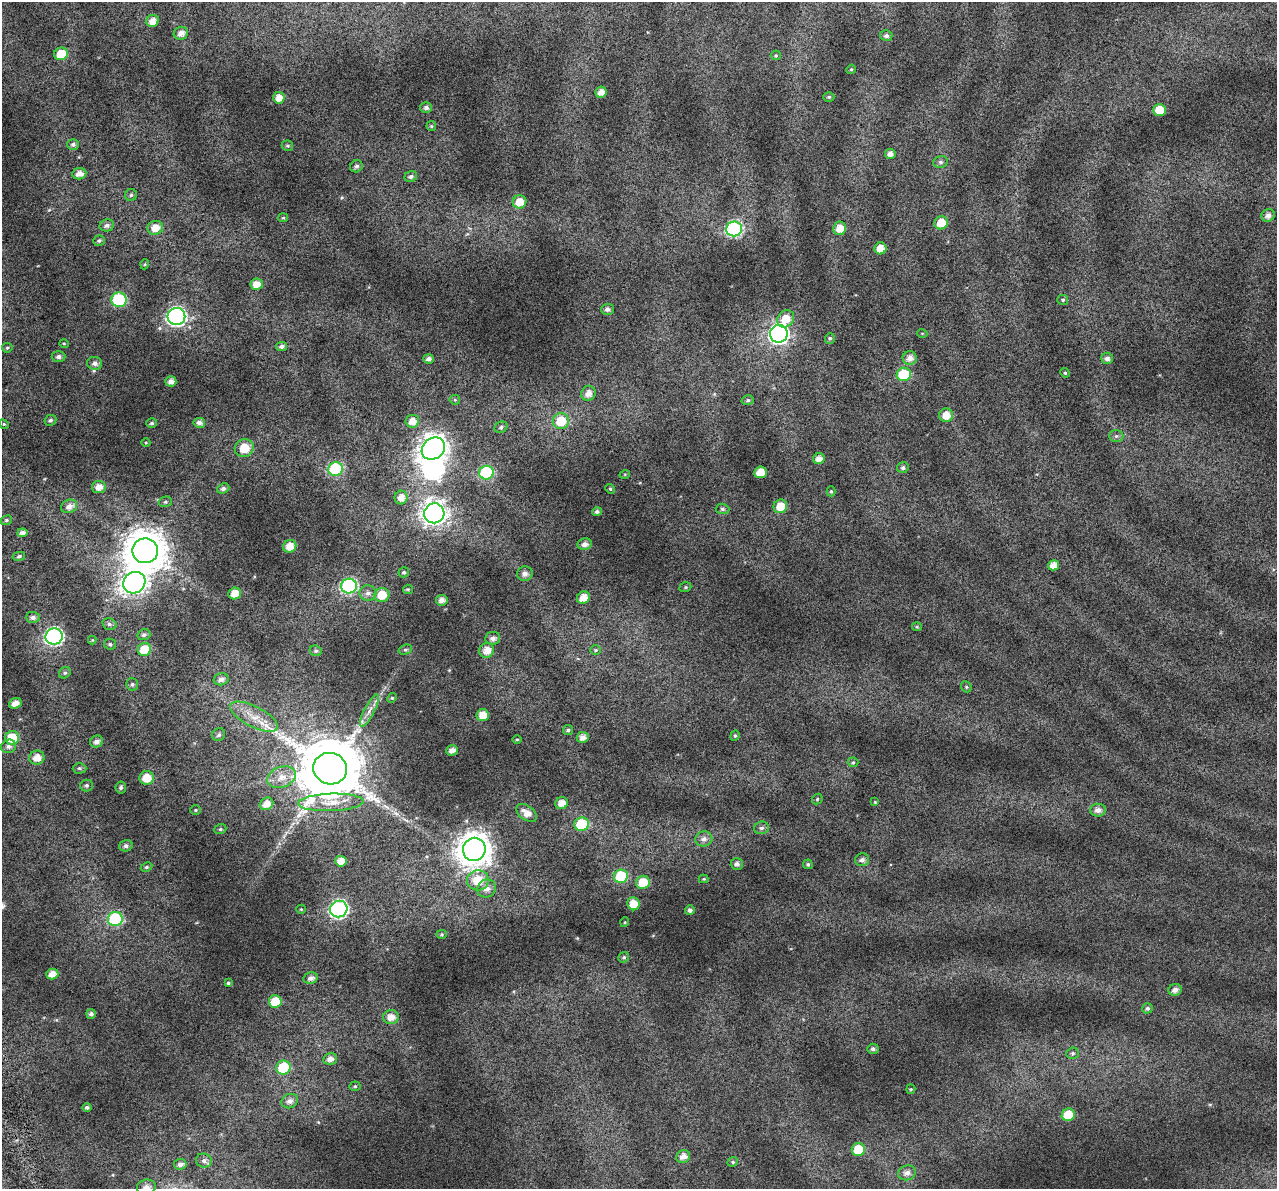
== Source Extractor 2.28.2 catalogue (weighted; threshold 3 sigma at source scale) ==
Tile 7 of 4 x 4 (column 3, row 2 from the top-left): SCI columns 2587-3861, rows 2484-3670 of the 5172 x 4917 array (HDU 1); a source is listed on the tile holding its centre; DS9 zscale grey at full resolution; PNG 1279 x 1191 px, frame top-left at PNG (2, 2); each listed source drawn as its Kron ellipse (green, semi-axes under 4 px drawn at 4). Shown black and unused: <1% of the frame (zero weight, under 4 of 7 exposures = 2% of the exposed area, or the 3 px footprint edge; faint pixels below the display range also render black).
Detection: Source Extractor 2.28.2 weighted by HDU 2 'WHT'; one run over the whole footprint, this tile lists its part. Background 0.0718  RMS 0.046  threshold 0.19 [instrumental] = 3 sigma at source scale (4.09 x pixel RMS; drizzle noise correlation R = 1.36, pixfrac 0.8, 0.0396/0.0396 arcsec/px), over >= 5 px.
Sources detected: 199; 1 inside a brighter object's white glare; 2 long thin detections or spike segments (spike, bleed or trail) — neither listed nor drawn; the other 196 listed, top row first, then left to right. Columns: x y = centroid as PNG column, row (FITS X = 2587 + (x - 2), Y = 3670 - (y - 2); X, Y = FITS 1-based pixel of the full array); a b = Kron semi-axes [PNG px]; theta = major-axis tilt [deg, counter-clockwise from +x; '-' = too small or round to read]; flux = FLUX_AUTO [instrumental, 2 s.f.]
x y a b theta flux
153 21 6 6 - 40
181 33 7 6 - 26
886 36 6 5 - 13
61 54 7 6 - 81
776 55 5 5 - 5.6
851 69 5 4 - 5.1
601 92 6 5 - 34
829 97 5 4 - 6.7
279 98 6 5 - 40
426 108 6 5 - 15
1159 110 6 6 - 68
431 126 5 5 - 5
73 144 6 5 - 11
287 146 6 5 - 7
890 154 5 5 - 21
940 162 7 5 14 10
356 166 6 5 - 11
79 174 7 5 9 29
411 177 6 5 - 11
131 195 6 6 - 8.1
520 202 7 6 - 52
1268 215 7 6 - 22
283 218 5 4 - 4.9
941 223 7 6 - 65
107 225 7 6 - 14
155 228 8 7 - 45
840 228 7 6 - 47
734 229 8 7 - 630
99 241 6 5 - 9.1
880 248 6 6 - 48
145 264 5 3 - 3.8
257 284 6 5 - 41
119 300 7 7 - 340
1063 300 5 5 - 7.6
607 309 6 5 - 14
176 316 9 8 - 1200
786 319 9 7 48 64
922 333 5 3 - 3.6
779 334 9 8 - 1600
830 338 5 5 - 7.3
64 344 5 3 - 3.6
281 346 5 4 - 11
7 348 5 5 - 5.1
58 356 7 5 3 14
910 358 7 7 - 28
1107 358 6 5 - 16
429 359 5 4 - 17
95 363 7 6 - 18
1065 373 5 4 - 5.1
904 374 7 7 - 180
171 381 5 5 - 21
588 393 8 7 - 33
455 400 5 5 - 5.3
748 400 6 5 - 7.5
946 415 7 7 - 51
50 420 6 5 - 10
412 421 6 6 - 40
561 421 8 8 - 110
152 423 5 4 - 8.1
199 423 6 5 - 19
4 424 5 4 - 5.6
501 427 6 5 - 10
1116 436 7 6 - 10
146 443 4 3 - 3.9
244 448 9 9 - 75
433 449 12 10 39 4200
819 459 6 5 - 31
903 468 6 5 - 11
335 469 7 7 - 370
761 472 6 6 - 68
486 473 7 7 - 350
625 474 5 3 - 3.7
99 487 7 6 - 34
223 488 6 5 - 14
610 489 5 4 - 5.6
831 491 5 4 - 6
401 497 7 6 - 37
165 502 7 5 14 7.6
69 506 8 6 22 26
780 506 7 6 - 66
722 509 7 5 -3 8.9
597 512 5 4 - 9.9
434 513 10 10 - 3100
6 520 6 4 22 5.9
22 533 5 4 - 19
585 544 7 6 - 20
290 546 7 6 - 45
145 551 13 12 - 12000
19 556 6 4 11 7.4
1053 565 5 5 - 38
404 572 5 5 - 7.9
525 574 7 7 - 23
134 583 11 10 - 2900
349 586 8 7 - 640
685 587 6 4 21 5.8
408 589 5 4 - 5.5
235 593 6 6 - 48
368 593 8 7 - 19
382 595 7 7 - 78
583 597 7 6 - 45
442 600 6 5 - 24
33 617 7 5 -3 14
109 624 7 5 -15 11
917 627 5 4 - 4.9
144 635 6 5 - 11
54 636 8 8 - 970
493 638 7 6 - 20
92 640 4 4 - 3.6
110 644 6 5 - 7.8
144 650 7 6 - 100
405 650 7 5 17 6.9
487 650 7 7 - 46
596 650 5 5 - 6.3
316 651 6 5 - 9.3
65 673 6 5 - 7.2
221 679 7 6 - 19
132 684 6 6 - 8.5
966 687 6 5 - 6.3
392 698 5 4 - 5.1
15 703 6 5 - 33
369 710 18 5 63 31
483 715 6 6 - 58
254 717 26 10 -27 76
568 730 5 5 - 7.6
219 735 7 6 - 11
735 736 5 4 - 5.6
583 737 6 5 - 26
12 738 7 7 - 120
517 739 5 3 - 3.8
97 741 6 6 - 19
9 746 7 6 - 15
452 750 6 5 - 25
37 758 7 7 - 37
853 762 5 5 - 5.7
79 768 7 5 0 8.2
330 769 17 15 -15 44000
281 777 15 10 21 51
147 778 7 7 - 73
86 785 6 6 - 8.4
121 787 6 5 - 9.2
817 799 6 4 48 5.4
331 802 32 8 2 71
875 802 4 4 - 3.7
562 803 6 6 - 38
266 804 7 6 - 35
196 810 5 4 - 5.1
1098 810 8 6 1 23
526 813 11 7 -36 42
582 824 7 6 - 190
762 828 7 6 - 12
220 829 6 4 20 6.7
704 839 8 7 - 20
126 846 7 5 16 13
474 849 11 11 - 7300
862 860 7 6 - 15
341 861 5 5 - 41
737 864 6 5 - 15
808 864 5 4 - 7.6
146 867 6 4 27 6.3
621 876 7 6 - 200
704 879 5 4 - 4
478 880 11 10 - 88
643 882 7 6 - 92
487 888 9 8 - 30
633 904 6 6 - 53
301 909 5 4 - 4.5
339 909 9 8 - 1000
690 910 5 5 - 13
115 919 7 7 - 380
625 922 5 3 - 3.4
442 934 5 4 - 5.5
624 957 5 5 - 7.7
52 974 6 5 - 38
311 978 7 5 12 21
228 983 4 4 - 5.3
1175 990 6 6 - 21
275 1001 6 6 - 89
1147 1008 5 5 - 9.5
91 1014 5 5 - 13
391 1017 8 7 - 37
873 1049 5 5 - 12
1072 1053 6 5 - 7.8
330 1059 7 6 - 23
283 1068 7 7 - 160
355 1086 5 5 - 5.9
911 1089 5 4 - 4.6
290 1101 8 7 - 21
87 1107 5 4 - 9
1068 1115 6 6 - 99
858 1150 6 6 - 110
683 1156 7 6 - 28
204 1160 8 7 - 15
733 1162 5 4 - 6.1
180 1164 6 5 - 17
907 1173 9 7 16 24
146 1187 9 7 14 27
Isophote crosses this tile's border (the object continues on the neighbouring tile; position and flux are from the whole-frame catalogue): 1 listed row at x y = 146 1187